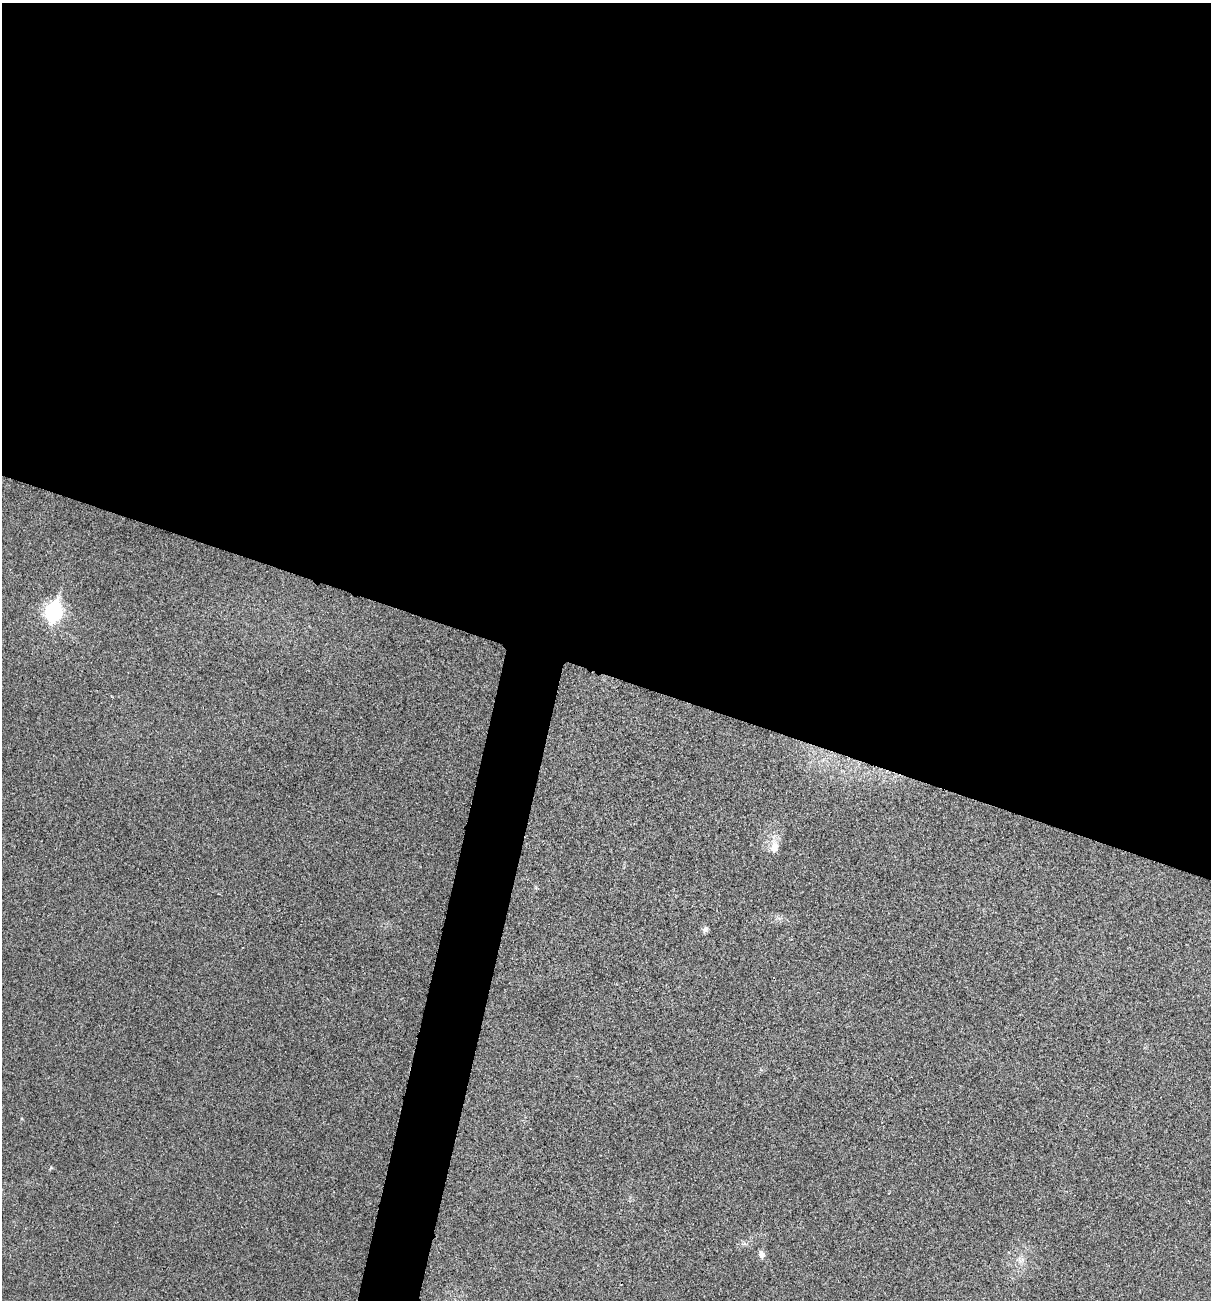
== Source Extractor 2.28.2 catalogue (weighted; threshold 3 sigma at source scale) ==
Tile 3 of 4 x 4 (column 3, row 1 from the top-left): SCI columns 2549-3757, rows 3902-5199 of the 5220 x 5205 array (HDU 1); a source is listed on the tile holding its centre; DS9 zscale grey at full resolution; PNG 1213 x 1302 px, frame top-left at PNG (2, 3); no overlay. Shown black and unused: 54% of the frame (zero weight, under 3 of 4 exposures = <1% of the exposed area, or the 3 px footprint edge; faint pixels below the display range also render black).
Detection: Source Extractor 2.28.2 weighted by HDU 2 'WHT'; one run over the whole footprint, this tile lists its part. Background 0.0264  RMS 0.0059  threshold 0.0265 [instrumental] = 3 sigma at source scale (4.5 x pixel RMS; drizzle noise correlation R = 1.50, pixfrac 1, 0.05/0.05 arcsec/px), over >= 5 px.
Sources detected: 5; all 5 listed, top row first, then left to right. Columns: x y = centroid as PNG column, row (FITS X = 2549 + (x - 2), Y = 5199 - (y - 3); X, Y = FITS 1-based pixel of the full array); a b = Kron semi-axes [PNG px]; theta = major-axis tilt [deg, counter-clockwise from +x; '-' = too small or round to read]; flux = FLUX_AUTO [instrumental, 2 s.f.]
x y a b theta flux
53 612 9 7 74 180
774 847 18 11 75 6.2
705 929 8 6 -90 1.7
761 1254 8 6 -75 3.1
1021 1260 12 7 -9 3.3